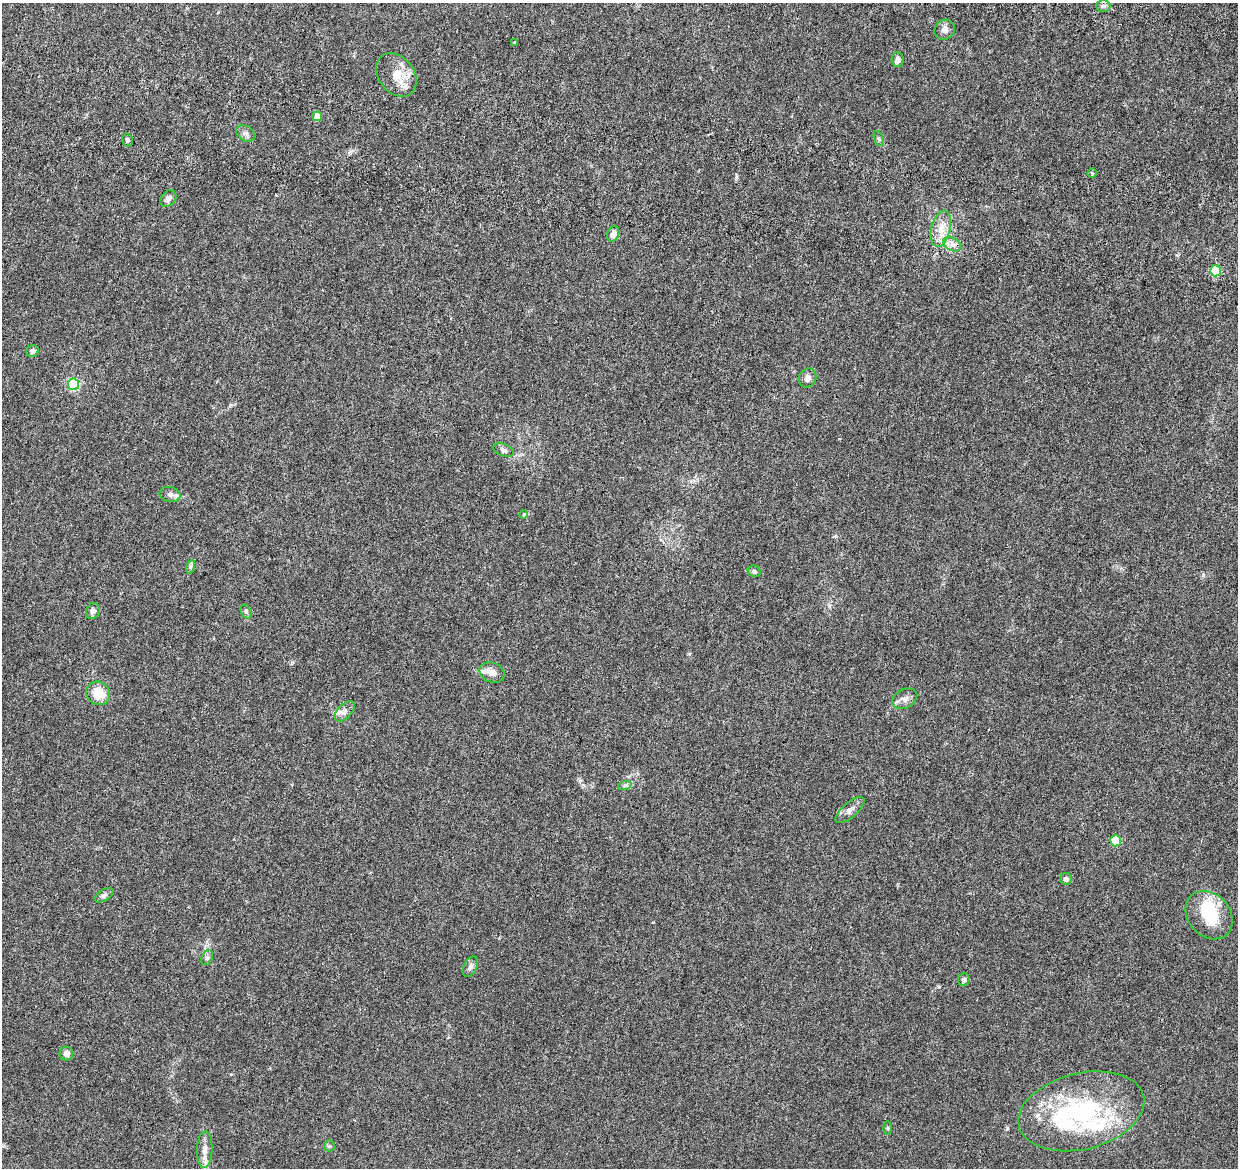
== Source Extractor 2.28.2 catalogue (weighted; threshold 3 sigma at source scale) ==
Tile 11 of 4 x 4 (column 3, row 3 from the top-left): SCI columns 2606-3841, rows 1522-2687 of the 5216 x 5431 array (HDU 1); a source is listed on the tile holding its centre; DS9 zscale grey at full resolution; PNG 1240 x 1170 px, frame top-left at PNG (2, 3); each listed source drawn as its Kron ellipse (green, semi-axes under 4 px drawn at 4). Shown black and unused: <1% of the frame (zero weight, under 4 of 8 exposures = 9% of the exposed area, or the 3 px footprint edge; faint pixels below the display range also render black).
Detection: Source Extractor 2.28.2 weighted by HDU 2 'WHT'; one run over the whole footprint, this tile lists its part. Background 0.00755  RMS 0.0011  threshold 0.0045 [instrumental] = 3 sigma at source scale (4.09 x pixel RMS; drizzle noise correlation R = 1.36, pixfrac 0.8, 0.0396/0.0396 arcsec/px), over >= 5 px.
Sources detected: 50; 3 inside a brighter object's white glare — neither listed nor drawn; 4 inside a brighter listed object's ellipse — not listed separately; the other 43 listed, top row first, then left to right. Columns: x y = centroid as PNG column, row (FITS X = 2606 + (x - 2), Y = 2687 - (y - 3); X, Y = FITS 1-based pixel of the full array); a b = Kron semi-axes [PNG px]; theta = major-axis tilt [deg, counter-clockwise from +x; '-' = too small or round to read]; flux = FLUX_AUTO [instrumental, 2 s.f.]
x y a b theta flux
1103 6 7 6 - 0.25
945 30 11 9 38 0.56
514 42 4 4 - 0.087
897 60 7 6 - 0.41
396 75 24 17 -53 2.1
317 116 4 4 - 1.3
246 133 10 7 -36 0.4
879 139 8 3 -71 0.16
127 140 6 5 - 0.25
1092 173 4 4 - 0.12
168 199 9 7 49 0.48
941 229 18 9 76 1.3
613 234 8 5 67 0.68
952 244 10 6 -31 0.52
1215 271 5 5 - 4.3
32 351 6 6 - 0.27
808 378 10 8 57 0.49
73 384 6 5 - 8.1
504 450 10 6 -21 0.3
170 494 11 7 -12 0.43
524 514 4 3 - 0.094
190 567 7 4 70 0.19
754 571 6 5 - 0.21
93 611 8 6 67 0.43
246 612 7 5 -63 0.18
492 672 13 9 -23 0.78
98 693 12 11 - 2.2
905 699 13 9 28 0.6
345 711 12 7 46 0.45
625 785 7 4 19 0.21
850 810 18 7 40 0.6
1115 841 5 5 - 3.5
1066 879 6 5 - 0.32
104 895 10 5 32 0.29
1209 915 26 21 -49 4.4
207 958 8 5 62 0.24
470 967 11 6 62 0.35
964 980 6 5 - 0.3
66 1054 7 6 - 0.55
1081 1111 64 38 14 13
887 1128 6 4 -89 0.13
329 1146 5 5 - 0.15
205 1149 18 7 87 0.87
Unlisted compact peaks at least as high as the median listed source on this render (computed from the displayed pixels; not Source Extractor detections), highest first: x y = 939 987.